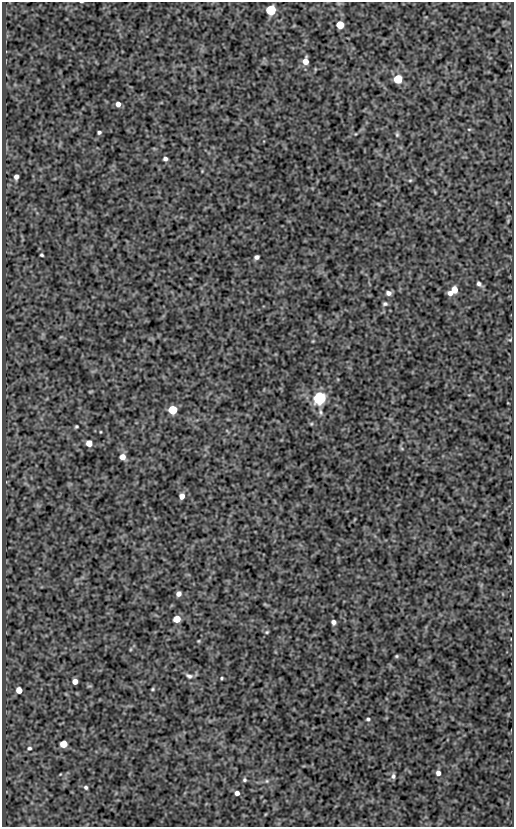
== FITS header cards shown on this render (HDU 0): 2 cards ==
NAXIS1  =                  512
NAXIS2  =                  825

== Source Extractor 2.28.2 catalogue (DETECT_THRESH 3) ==
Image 512 x 825 px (HDU 0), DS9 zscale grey, 1 PNG px = 1 image px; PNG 516 x 829 px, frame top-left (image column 1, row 825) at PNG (2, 2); no overlay
Background 98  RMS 0.56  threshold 1.68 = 3 sigma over >= 5 px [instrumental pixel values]
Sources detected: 52; all 52 listed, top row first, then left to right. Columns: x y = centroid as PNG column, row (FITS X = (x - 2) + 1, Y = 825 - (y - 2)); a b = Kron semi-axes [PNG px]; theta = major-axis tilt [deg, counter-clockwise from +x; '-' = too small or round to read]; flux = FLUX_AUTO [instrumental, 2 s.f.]
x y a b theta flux
81 2 3 2 - 23
271 10 6 5 - 3300
340 25 5 5 - 960
305 61 7 6 - 330
398 79 5 5 - 1800
118 104 5 5 - 190
469 129 5 3 - 39
99 132 4 3 - 70
397 135 7 5 -89 63
165 159 4 4 - 100
16 177 5 4 - 140
410 180 5 4 - 48
42 255 3 3 - 53
257 257 5 4 - 110
479 284 8 5 -52 110
454 290 6 5 - 470
388 293 6 5 - 150
450 293 7 5 -36 170
385 304 5 4 - 76
510 340 5 4 - 36
313 341 4 3 - 32
90 392 7 3 19 35
319 398 6 6 - 9600
173 410 5 5 - 1600
320 412 10 6 -77 120
311 424 5 5 - 51
76 426 4 3 - 49
100 432 4 2 - 28
89 443 6 6 - 330
402 449 6 4 -20 45
122 457 6 6 - 270
182 496 6 5 - 220
179 594 5 4 - 170
177 619 5 5 - 630
333 622 5 4 - 120
267 632 5 4 - 48
198 641 4 3 - 35
396 656 5 4 - 52
189 676 9 5 -24 110
221 678 4 3 - 42
75 681 5 4 - 240
152 689 4 3 - 42
19 690 5 5 - 330
368 719 5 4 - 61
63 744 5 5 - 650
29 748 6 5 - 72
438 773 6 5 - 170
393 776 7 6 - 110
244 780 5 5 - 64
267 781 5 5 - 61
86 787 6 5 - 71
237 793 4 4 - 160
At the frame edge (FLAGS 8, measured only in part): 1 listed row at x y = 81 2